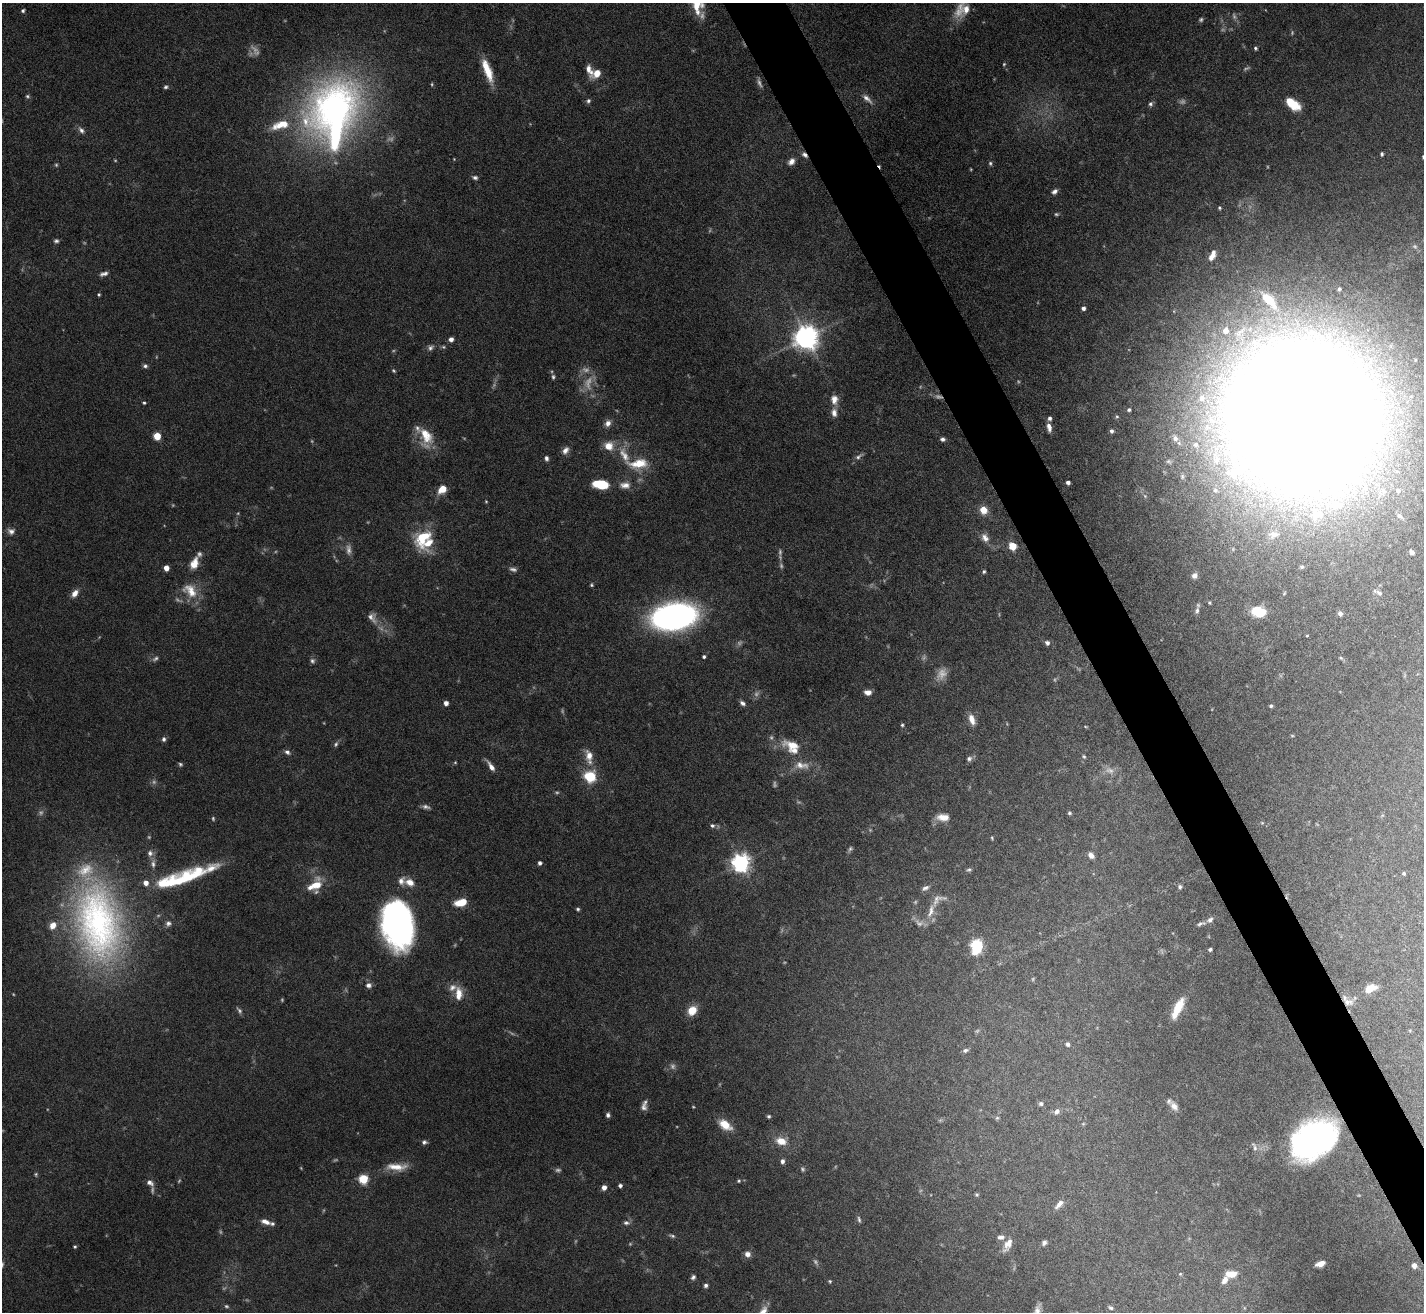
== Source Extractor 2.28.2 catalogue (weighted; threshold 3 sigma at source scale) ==
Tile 6 of 4 x 4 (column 2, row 2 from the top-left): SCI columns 1423-2844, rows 2770-4079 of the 5689 x 5674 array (HDU 1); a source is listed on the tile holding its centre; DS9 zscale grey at full resolution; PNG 1426 x 1314 px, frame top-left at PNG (2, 3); no overlay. Shown black and unused: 4% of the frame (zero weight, under 5 of 10 exposures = <1% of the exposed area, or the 3 px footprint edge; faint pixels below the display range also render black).
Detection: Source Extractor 2.28.2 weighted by HDU 2 'WHT'; one run over the whole footprint, this tile lists its part. Background 0.0923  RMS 0.0027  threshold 0.0109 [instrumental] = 3 sigma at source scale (4.09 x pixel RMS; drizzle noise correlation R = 1.36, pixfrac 0.8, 0.05/0.05 arcsec/px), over >= 5 px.
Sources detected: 290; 75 too faint to see at this stretch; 3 inside a brighter object's white glare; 1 cosmic-ray / hot-pixel residue — not listed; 23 inside a brighter listed object's ellipse — not listed separately; the other 188 listed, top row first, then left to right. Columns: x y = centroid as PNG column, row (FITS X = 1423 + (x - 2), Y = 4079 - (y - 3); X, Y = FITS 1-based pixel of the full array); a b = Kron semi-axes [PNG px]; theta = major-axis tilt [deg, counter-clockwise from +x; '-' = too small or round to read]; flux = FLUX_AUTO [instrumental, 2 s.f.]
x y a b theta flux
697 5 22 15 85 6.5
966 9 18 13 -67 3.3
23 11 4 4 - 0.43
1201 19 6 5 - 0.46
1255 48 4 4 - 0.43
487 70 28 8 -70 6.2
589 70 17 7 -74 2.2
597 73 10 7 48 2.8
166 87 5 5 - 0.52
27 96 6 5 - 0.46
867 99 17 6 -44 1.6
588 101 6 5 - 0.61
1150 104 6 5 - 0.62
1294 105 12 9 -28 6.1
333 113 87 62 77 110
81 130 10 6 -48 1
1382 154 4 4 - 0.51
804 155 9 5 -46 0.93
791 161 9 7 50 1.4
990 163 6 5 - 0.48
475 177 8 5 -20 0.65
1054 191 7 5 36 0.93
1219 208 4 3 - 0.35
56 241 7 6 - 0.61
1212 256 13 6 65 2
104 274 11 5 17 0.98
1339 289 4 3 - 0.46
99 294 4 3 - 0.31
1269 300 36 15 -47 12
1083 308 4 4 - 0.82
1226 330 9 8 - 2.7
806 337 8 8 - 290
451 339 5 5 - 1.1
430 348 9 7 34 0.93
145 366 6 6 - 0.62
394 371 5 5 - 0.35
834 400 12 9 -89 2.1
144 403 4 4 - 0.37
1129 410 5 5 - 0.49
834 413 13 7 -85 1.6
1301 414 105 102 -36 1400
1117 416 6 5 - 0.39
1050 418 5 4 - 0.69
608 423 9 7 61 1.4
1049 427 10 5 -78 1.5
1112 431 5 5 - 0.72
426 435 28 15 -78 6.3
157 436 5 4 - 9
1175 438 11 8 -66 1.6
942 439 6 5 - 0.74
1196 444 7 6 - 0.7
609 446 12 11 - 3.2
565 450 10 7 55 1.4
859 456 13 6 37 0.94
546 458 6 4 -81 0.73
1169 461 8 6 -35 0.71
638 463 26 13 6 6
1068 482 4 4 - 0.85
600 484 15 8 -10 7.5
625 485 14 9 -3 2
442 489 9 7 47 3.8
1398 491 7 6 - 0.86
486 501 4 4 - 0.24
983 510 6 6 - 4
1399 516 10 7 -30 0.92
11 531 9 8 - 1.3
1274 534 14 10 13 2.1
423 537 21 14 41 10
985 538 12 8 -56 1.6
1013 546 7 6 - 3.9
1412 552 5 4 - 0.66
194 563 15 9 68 3.1
1302 567 5 4 - 0.36
166 568 4 4 - 2.5
984 572 5 4 - 0.42
1194 575 7 7 - 1.2
591 585 5 4 - 0.36
190 590 24 16 -45 5.7
75 593 10 6 53 1.9
1379 593 9 5 -33 0.72
1209 603 4 4 - 0.32
1197 610 11 6 81 0.87
1257 610 16 10 25 3.7
1340 613 5 4 - 0.68
372 617 18 11 -56 2.2
674 617 31 18 10 110
1307 635 3 2 - 0.18
1047 643 6 5 - 0.76
704 657 4 4 - 0.46
1341 658 6 3 -19 0.25
312 661 7 6 - 0.67
868 692 8 5 -4 1.5
446 703 4 4 - 1.4
742 703 8 5 -35 0.92
1271 706 4 4 - 0.47
972 719 14 7 -71 2.4
902 725 5 4 - 0.39
1085 726 5 3 - 0.24
164 739 6 5 - 0.66
336 744 8 6 63 0.6
793 745 26 12 -13 5.3
287 752 7 6 - 0.83
589 756 15 10 -77 3.1
1084 756 6 4 -49 0.38
969 759 7 6 - 0.78
455 762 4 4 - 0.27
180 764 5 4 - 0.44
801 765 25 11 -7 3.6
491 766 13 5 -56 1.7
590 777 8 7 - 13
426 807 11 5 -12 0.87
1069 813 4 4 - 0.38
943 817 15 9 0 2.7
1262 823 5 4 - 0.24
712 825 6 6 - 0.61
992 838 5 3 - 0.27
1091 855 8 6 -53 1.4
540 863 4 4 - 0.88
741 863 7 6 - 130
153 864 13 7 86 1.4
969 870 7 5 9 0.48
1404 873 4 3 - 0.38
177 880 69 18 18 22
410 882 12 9 -25 2.5
315 885 21 12 36 5.6
1180 887 6 5 - 0.55
925 888 10 6 26 0.87
461 902 12 7 13 5
578 909 4 4 - 0.43
931 911 24 9 71 3.2
1210 920 9 6 37 0.88
98 922 103 58 -81 100
168 923 8 7 - 0.95
398 924 43 27 -82 77
1201 924 12 5 16 0.7
977 945 7 6 - 33
1210 949 4 4 - 0.48
368 985 7 6 - 1
1370 988 11 6 23 4.6
459 994 17 9 -88 3.3
1348 1002 15 9 2 2.2
1177 1008 24 10 61 6
692 1010 9 7 49 5
1067 1044 6 5 - 0.67
965 1050 7 5 14 0.65
1041 1104 6 6 - 0.64
1174 1106 14 8 -55 1.9
644 1107 10 7 -82 1.1
1057 1111 8 7 - 1.1
608 1115 5 4 - 0.7
769 1116 4 4 - 0.47
997 1118 6 5 - 0.36
1083 1124 6 3 19 0.28
725 1125 16 9 -36 4.4
1313 1140 42 30 32 64
781 1141 11 8 -18 3.4
424 1142 6 5 - 0.69
1254 1147 15 6 -67 1
782 1161 5 4 - 0.84
396 1167 27 9 -1 4.2
36 1174 6 4 79 0.36
363 1179 5 5 - 19
739 1181 5 4 - 0.37
150 1183 9 6 -35 1.2
620 1186 4 4 - 0.77
604 1187 5 5 - 1.5
977 1195 4 4 - 0.35
1059 1204 14 6 47 1.4
859 1220 9 4 -77 0.53
265 1222 12 6 -19 1.8
626 1223 8 6 -9 0.81
672 1236 9 4 -13 0.54
1001 1237 9 6 4 1
1044 1243 6 5 - 0.76
1008 1245 17 8 61 2.3
75 1247 4 4 - 0.35
747 1254 7 7 - 1.5
1320 1264 8 5 18 2.3
1414 1266 5 4 - 1.7
1180 1274 5 4 - 0.32
1231 1274 11 6 2 3.7
693 1277 6 5 - 0.69
1225 1280 10 6 59 1.5
830 1281 5 5 - 0.36
706 1285 5 4 - 0.72
226 1306 6 4 -15 0.41
1111 1308 8 5 -26 0.6
1037 1311 18 8 78 2
Overlapping masked pixels (flux is a lower limit): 2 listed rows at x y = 804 155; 1348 1002
Isophote crosses this tile's border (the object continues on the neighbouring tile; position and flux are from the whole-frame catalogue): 3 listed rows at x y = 697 5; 966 9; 1037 1311